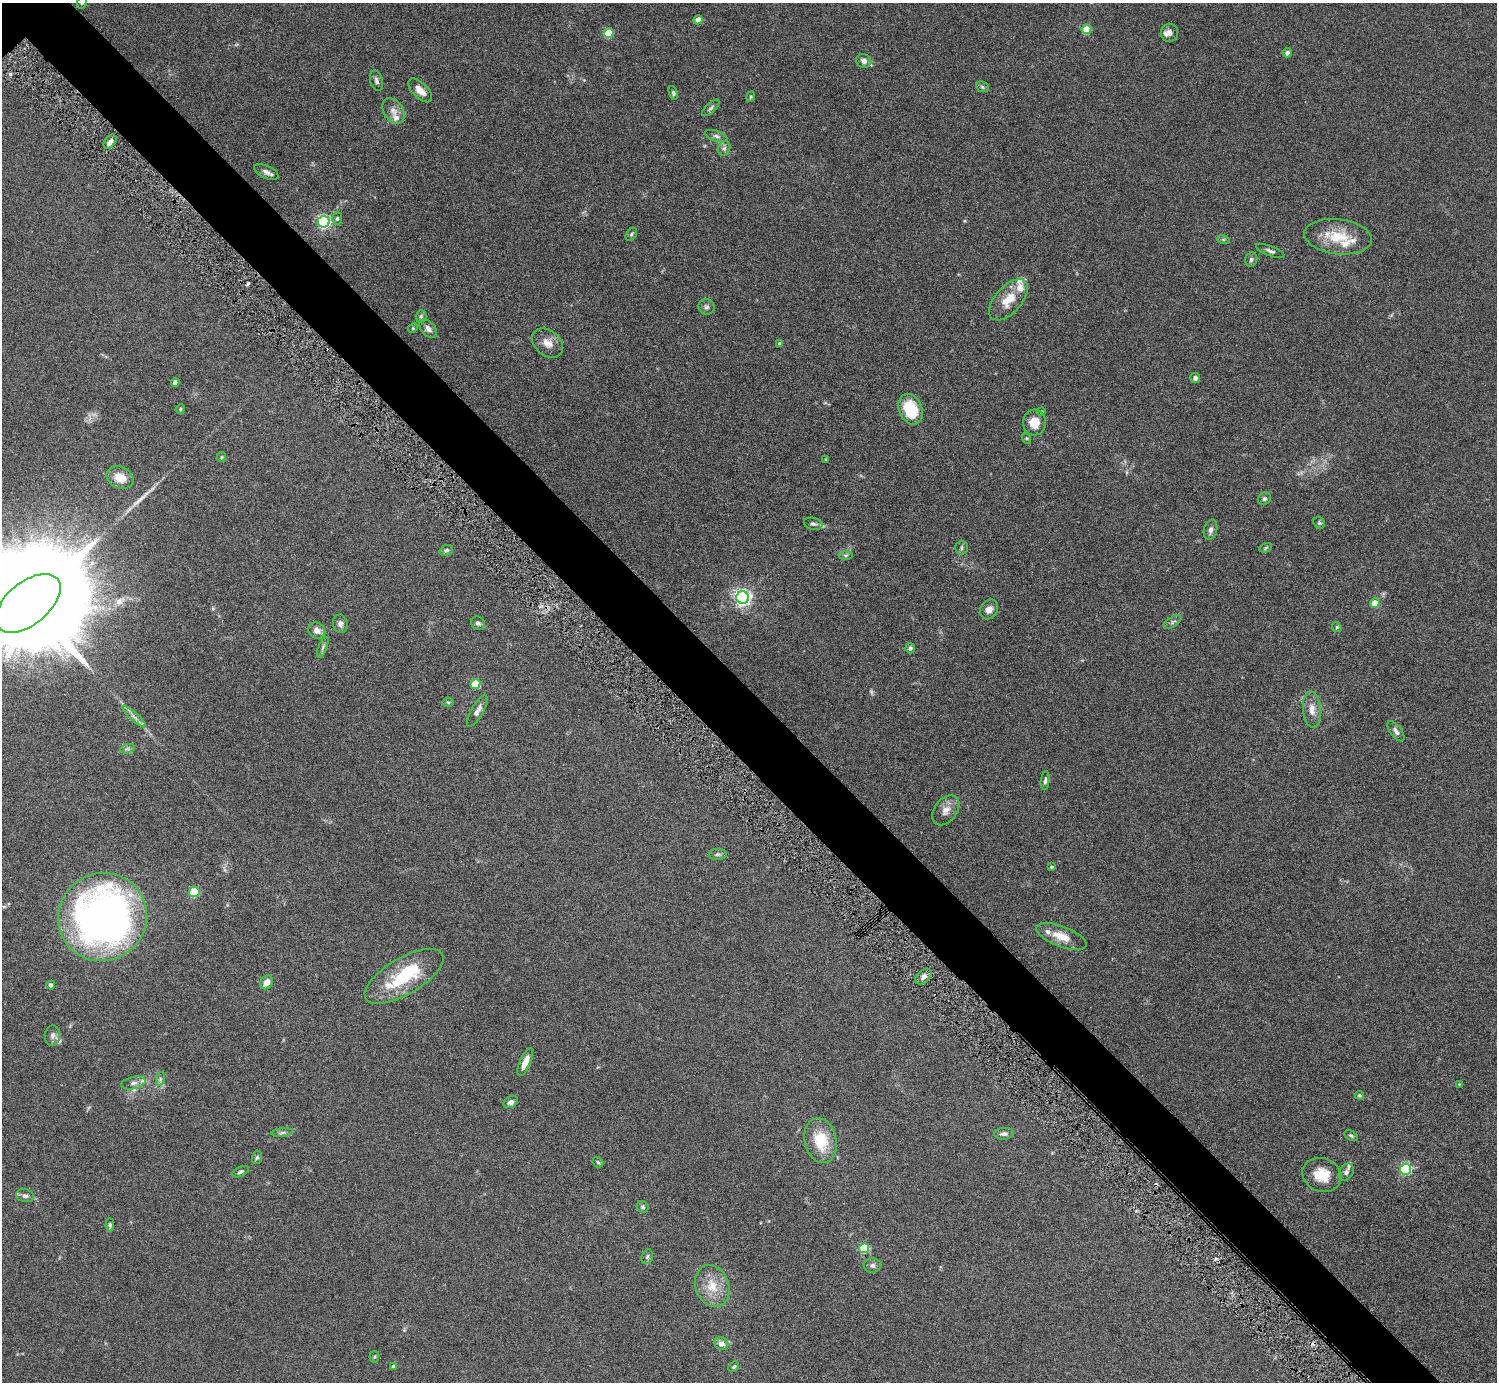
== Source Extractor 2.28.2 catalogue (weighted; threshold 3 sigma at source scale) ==
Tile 6 of 4 x 4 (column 2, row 2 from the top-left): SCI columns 1534-3028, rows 3094-4473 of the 6023 x 6019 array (HDU 1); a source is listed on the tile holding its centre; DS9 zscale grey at full resolution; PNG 1499 x 1384 px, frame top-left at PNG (2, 3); each listed source drawn as its Kron ellipse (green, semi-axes under 4 px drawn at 4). Shown black and unused: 5% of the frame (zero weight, under 5 of 9 exposures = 3% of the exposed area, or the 3 px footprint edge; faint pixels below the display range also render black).
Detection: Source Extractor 2.28.2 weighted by HDU 2 'WHT'; one run over the whole footprint, this tile lists its part. Background 0.0498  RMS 0.0042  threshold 0.0172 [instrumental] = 3 sigma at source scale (4.09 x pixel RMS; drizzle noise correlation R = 1.36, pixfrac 0.8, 0.05/0.05 arcsec/px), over >= 5 px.
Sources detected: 120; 1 too faint to see at this stretch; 1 inside a brighter object's white glare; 1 cosmic-ray / hot-pixel residue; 1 long thin detection or spike segment (spike, bleed or trail) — neither listed nor drawn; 9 inside a brighter listed object's ellipse — not listed separately; the other 107 listed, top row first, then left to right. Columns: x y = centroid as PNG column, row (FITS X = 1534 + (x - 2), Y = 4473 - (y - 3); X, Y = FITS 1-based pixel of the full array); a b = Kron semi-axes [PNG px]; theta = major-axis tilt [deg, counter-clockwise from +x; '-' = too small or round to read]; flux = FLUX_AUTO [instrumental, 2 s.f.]
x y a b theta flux
82 3 6 5 - 0.55
698 20 4 4 - 4.2
1086 29 5 4 - 13
608 33 5 5 - 15
1169 33 9 8 - 1.7
1287 53 5 4 - 0.91
864 61 8 6 -25 1.8
376 81 10 6 -74 1.3
982 87 6 5 - 0.71
420 90 15 7 -44 3.3
673 93 7 4 -73 0.61
751 97 5 4 - 0.46
711 108 11 4 42 0.94
393 111 14 9 -56 2.7
716 136 11 5 -19 1.2
110 142 8 5 52 1.6
724 148 8 6 67 0.99
266 172 13 6 -24 1.9
337 218 6 5 - 0.78
324 222 6 5 - 78
631 234 7 5 52 0.64
1338 237 34 17 -7 12
1223 239 6 4 -19 0.53
1270 251 15 5 -21 1.2
1251 260 7 6 - 0.98
1008 300 25 13 48 7.7
706 307 8 7 - 1.2
421 316 6 5 - 0.73
413 328 5 4 - 0.45
428 329 10 7 -48 1.9
548 343 17 12 -40 4
780 344 4 3 - 1.1
1195 378 5 5 - 1.2
175 382 4 4 - 2.1
180 409 5 4 - 0.44
911 409 16 11 -66 15
1041 412 4 3 - 0.51
1034 423 13 11 86 5.1
1026 438 6 4 -71 0.45
222 457 5 4 - 0.47
826 459 4 3 - 0.43
120 478 14 10 -25 5.7
1264 499 7 6 - 0.82
1319 523 6 5 - 0.59
813 524 9 6 -13 1.1
1211 530 10 6 75 1.4
962 548 7 6 - 0.83
1266 548 7 4 22 0.66
446 550 7 5 19 0.79
846 555 7 4 1 0.61
743 597 6 6 - 140
28 603 38 21 40 21000
1375 603 4 4 - 6.9
989 609 10 8 55 2.7
1173 622 10 5 33 0.93
478 623 7 6 - 1.1
340 624 9 7 -78 1.5
1337 627 5 4 - 0.51
317 630 9 7 -31 2.4
323 647 11 4 69 1
910 648 5 4 - 0.85
475 684 5 5 - 14
448 702 5 5 - 0.47
1312 709 18 9 -85 3.7
477 711 18 6 60 2.2
134 716 15 3 -42 1.6
1396 731 12 5 -53 1.5
127 749 7 4 18 0.83
1045 781 9 4 83 0.9
946 810 17 11 52 3.4
718 854 9 5 2 0.92
1052 867 3 3 - 0.53
194 892 5 5 - 21
103 917 45 43 37 210
1061 936 26 10 -21 6.4
404 976 44 18 31 23
924 977 9 6 42 1.7
267 982 7 6 - 3.1
51 985 4 4 - 1.2
53 1036 10 7 84 1.6
525 1062 15 5 66 3.5
160 1079 7 4 73 0.72
133 1083 12 6 13 1.8
1459 1084 4 4 - 0.29
1359 1095 4 4 - 0.5
511 1102 7 5 27 1.6
282 1133 11 4 5 1
1004 1134 10 6 3 1.4
1351 1136 7 4 -29 0.7
821 1141 23 16 -77 12
257 1157 6 5 - 0.65
598 1162 6 4 -45 0.56
1405 1169 5 5 - 40
241 1172 9 5 24 0.89
1346 1172 9 6 55 1.4
1322 1175 20 16 -21 8.2
25 1196 9 6 -10 1.4
643 1207 6 5 - 0.78
110 1225 6 4 87 0.77
864 1248 5 5 - 22
647 1257 7 5 72 0.79
872 1265 8 7 - 1.2
712 1286 21 16 -70 8.1
721 1344 7 6 - 2.5
374 1357 6 5 - 0.57
394 1367 4 4 - 1.6
734 1367 6 4 45 0.52
Isophote crosses this tile's border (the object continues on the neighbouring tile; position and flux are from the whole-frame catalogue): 2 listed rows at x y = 82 3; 28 603